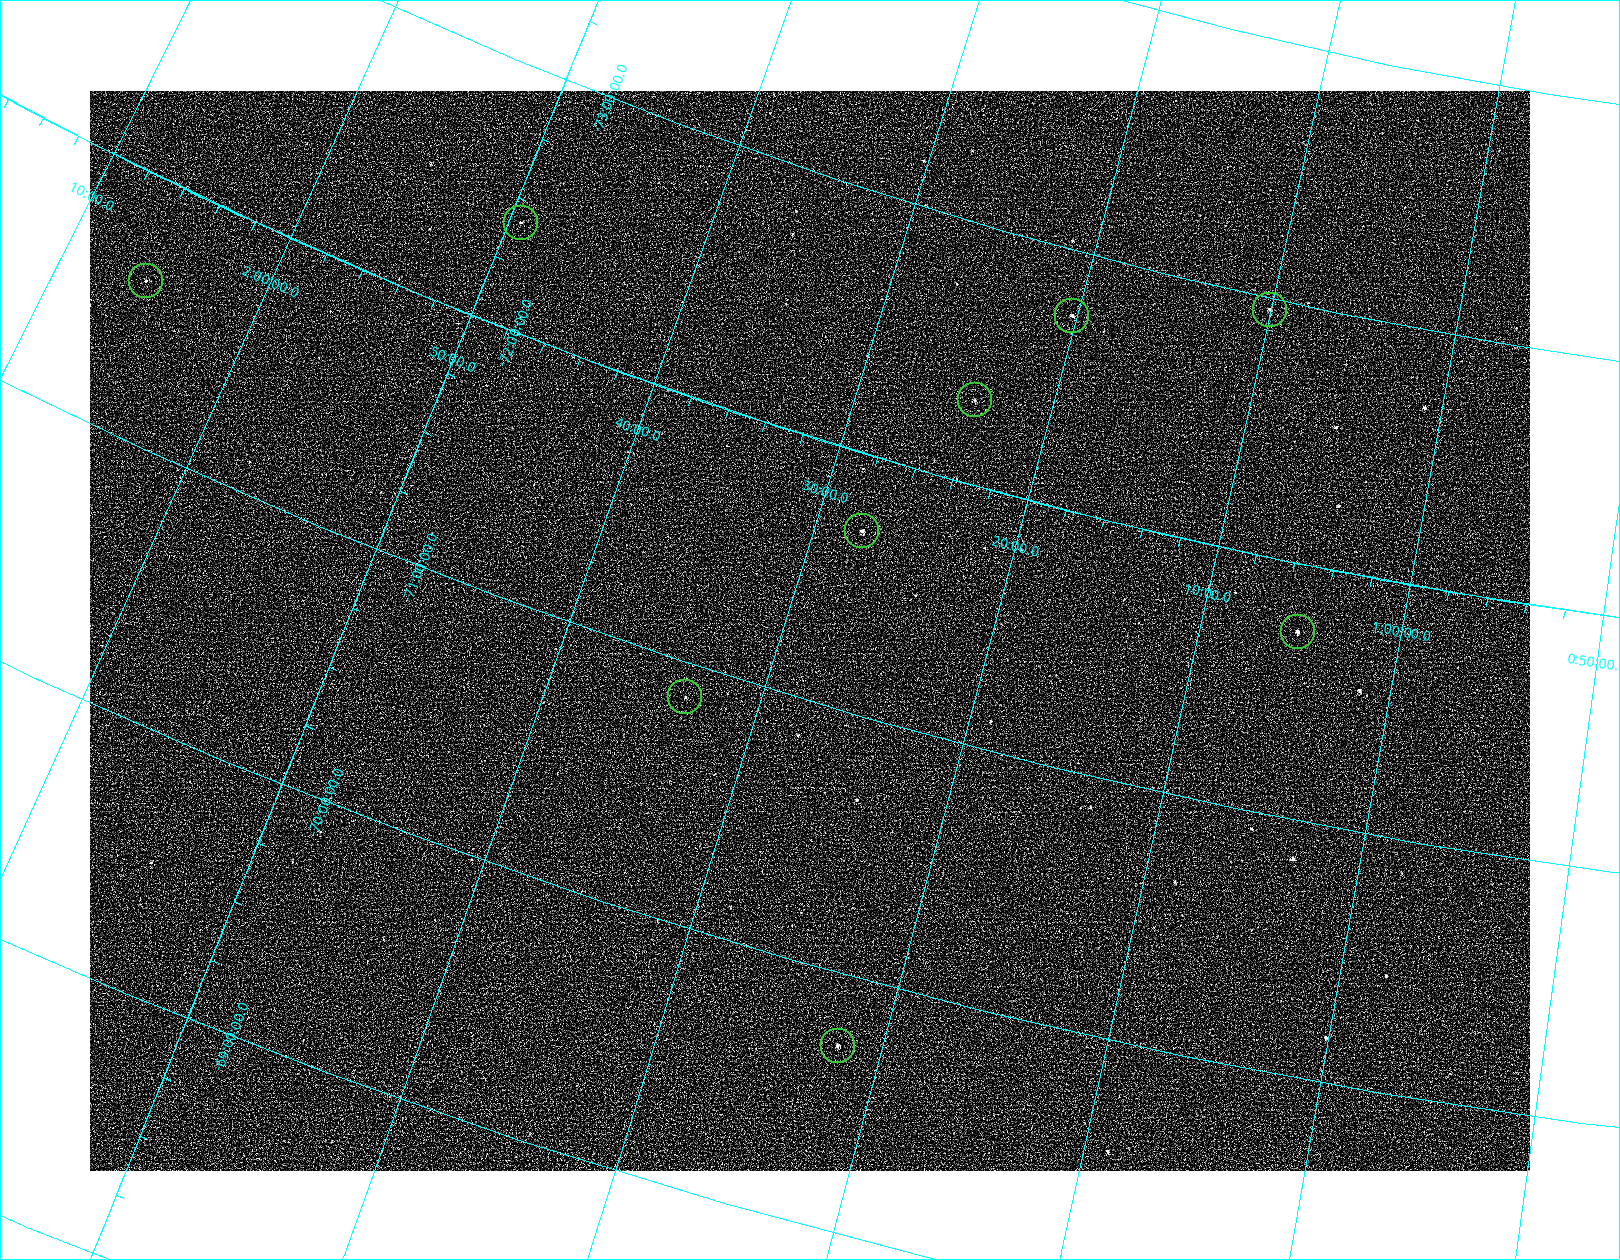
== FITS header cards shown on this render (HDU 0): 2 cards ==
NAXIS1  =                 1440
NAXIS2  =                 1080

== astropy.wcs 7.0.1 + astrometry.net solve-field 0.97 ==
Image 1440 x 1080 px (HDU 0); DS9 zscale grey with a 90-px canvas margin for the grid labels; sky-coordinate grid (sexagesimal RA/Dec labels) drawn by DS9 from the SOLVED WCS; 9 Tycho-2 reference stars matched to detected sources circled (green)
Header WCS: none
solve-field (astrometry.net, Tycho-2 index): SOLVED blind (the file carries no WCS)
Solved WCS: RA---TAN-SIP/DEC--TAN-SIP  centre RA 01:28:43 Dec -71:16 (22.18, -71.27 deg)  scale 14.2 arcsec/px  FOV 341.1' x 256.4'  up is +163 deg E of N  parity flipped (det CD > 0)
(file carries no celestial WCS; the grid is the blind solution)
Tycho-2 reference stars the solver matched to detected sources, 9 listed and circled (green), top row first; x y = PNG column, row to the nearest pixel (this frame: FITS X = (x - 90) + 1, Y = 1080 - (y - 91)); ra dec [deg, ICRS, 3 dp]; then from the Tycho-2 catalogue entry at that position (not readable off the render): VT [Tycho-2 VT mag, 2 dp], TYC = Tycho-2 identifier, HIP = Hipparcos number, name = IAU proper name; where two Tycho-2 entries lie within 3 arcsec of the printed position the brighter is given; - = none
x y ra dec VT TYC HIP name
521 223 27.344 -72.412 7.79 9146-114-1 8485 -
146 281 31.422 -71.607 7.44 9146-413-1 9773 -
1270 310 17.506 -72.957 7.26 9142-2848-1 - -
1072 316 20.060 -72.749 7.49 9142-2860-1 6256 -
975 400 21.002 -72.324 7.82 9139-2100-1 6534 -
862 531 21.912 -71.704 7.36 9139-2060-1 6812 -
1298 632 16.283 -71.734 7.48 9139-2290-1 5082 -
685 697 23.377 -70.868 7.87 9139-1643-1 7256 -
838 1046 20.494 -69.719 7.36 9136-1600-1 6377 -